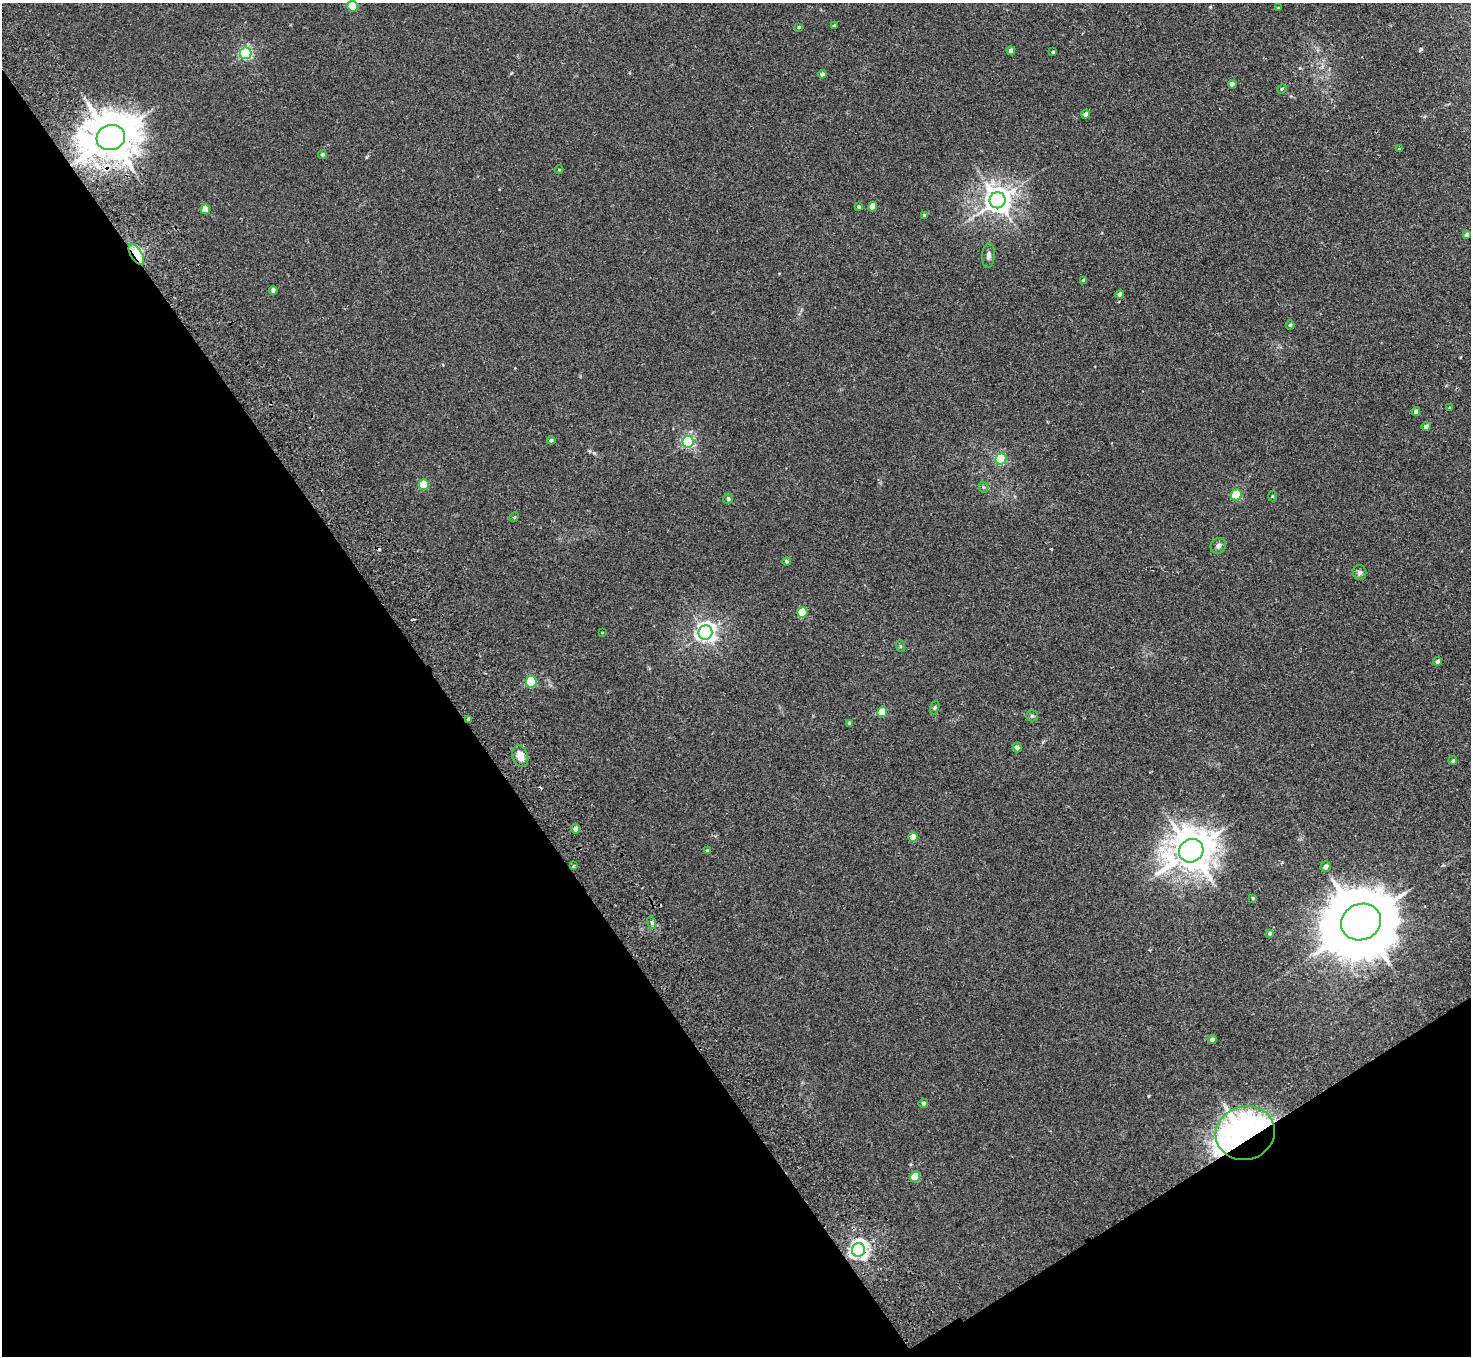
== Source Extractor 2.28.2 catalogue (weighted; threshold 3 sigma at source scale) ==
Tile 14 of 4 x 4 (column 2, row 4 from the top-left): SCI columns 1521-2989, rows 198-1551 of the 5982 x 5946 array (HDU 1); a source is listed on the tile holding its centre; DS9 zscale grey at full resolution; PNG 1473 x 1358 px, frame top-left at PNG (2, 3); each listed source drawn as its Kron ellipse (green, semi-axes under 4 px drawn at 4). Shown black and unused: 35% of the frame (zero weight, under 2 of 3 exposures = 3% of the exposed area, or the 3 px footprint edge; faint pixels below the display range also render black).
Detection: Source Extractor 2.28.2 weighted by HDU 2 'WHT'; one run over the whole footprint, this tile lists its part. Background 0.0178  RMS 0.0058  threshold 0.0263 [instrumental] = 3 sigma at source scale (4.5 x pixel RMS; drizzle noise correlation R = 1.50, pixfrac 1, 0.05/0.05 arcsec/px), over >= 5 px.
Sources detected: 75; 1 inside a brighter object's white glare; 3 cosmic-ray / hot-pixel residue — neither listed nor drawn; the other 71 listed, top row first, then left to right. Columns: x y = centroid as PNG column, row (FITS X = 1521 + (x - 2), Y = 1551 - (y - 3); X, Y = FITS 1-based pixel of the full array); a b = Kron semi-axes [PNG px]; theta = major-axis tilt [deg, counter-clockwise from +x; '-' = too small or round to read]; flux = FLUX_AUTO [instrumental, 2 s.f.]
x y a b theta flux
353 6 5 5 - 25
1278 7 4 2 - 0.38
834 26 3 3 - 0.96
799 27 4 3 - 0.69
1011 51 4 4 - 2.9
1053 52 3 3 - 0.67
246 53 6 5 - 75
822 74 4 4 - 2.3
1232 84 4 4 - 3.9
1282 89 5 4 - 0.83
1086 114 4 4 - 3.2
111 137 14 12 17 2400
1399 149 3 3 - 0.65
322 154 4 4 - 1.1
559 169 4 3 - 0.49
997 200 8 8 - 660
859 207 4 4 - 1.4
872 207 5 4 - 6.9
205 209 5 4 - 7.4
924 215 4 4 - 0.97
1467 234 4 3 - 2
136 254 12 5 -59 30
988 256 12 6 87 2.2
1084 280 4 4 - 1.2
273 290 4 4 - 2.7
1120 294 4 4 - 2
1290 325 5 4 - 0.9
1449 408 4 3 - 0.63
1416 411 4 4 - 2.7
1426 426 4 4 - 1.9
551 440 4 4 - 1.2
688 442 6 5 - 90
1001 459 6 5 - 50
424 485 5 5 - 23
983 487 6 3 -71 0.65
1236 495 5 5 - 37
1272 496 5 3 - 0.57
728 499 5 5 - 1.4
514 517 5 4 - 0.68
1218 546 8 7 - 1.9
787 561 4 4 - 0.86
1360 573 7 6 - 1.5
802 612 5 5 - 20
602 633 4 2 - 0.39
705 633 7 7 - 290
900 646 6 4 -71 0.67
1437 661 4 4 - 1.2
531 682 5 5 - 45
935 708 7 4 70 0.79
882 712 5 5 - 15
1032 716 6 5 - 1
469 719 4 3 - 3.7
849 723 4 3 - 1.2
1017 748 5 4 - 2.4
520 756 11 7 -72 5.3
1453 761 4 4 - 0.97
576 829 4 4 - 3.2
913 837 5 4 - 8.3
707 851 4 3 - 0.72
1191 851 12 11 - 1600
573 866 3 3 - 1
1326 866 5 5 - 2.3
1253 898 3 3 - 0.54
1361 922 20 18 24 5000
652 923 6 4 -72 0.98
1270 933 4 4 - 1.2
1212 1040 4 4 - 2.2
923 1103 5 4 - 1.3
1245 1133 30 27 16 230
915 1177 5 5 - 17
858 1250 7 6 - 250
Overlapping masked pixels (flux is a lower limit): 5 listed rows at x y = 111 137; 136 254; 469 719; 1245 1133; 858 1250
Isophote crosses this tile's border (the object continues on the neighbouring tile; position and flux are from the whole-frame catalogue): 1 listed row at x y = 353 6